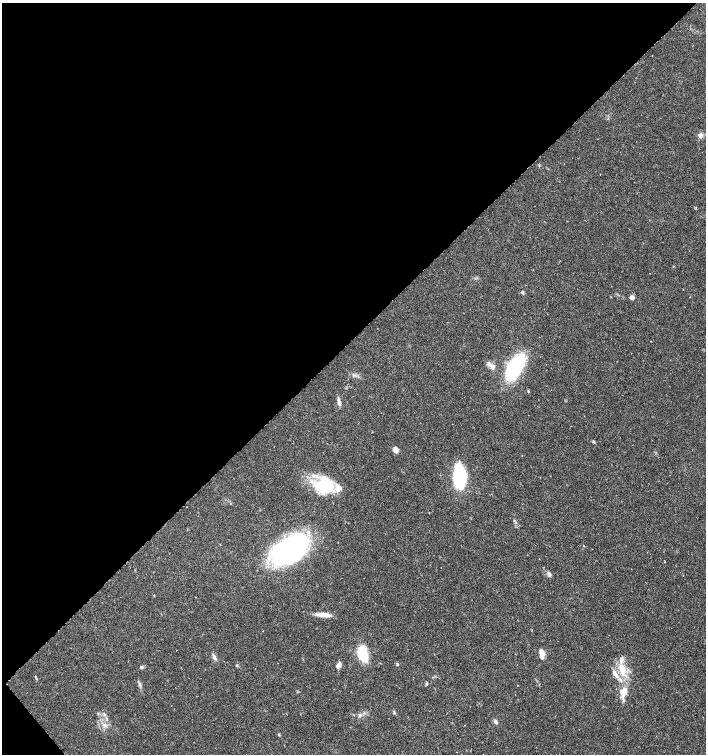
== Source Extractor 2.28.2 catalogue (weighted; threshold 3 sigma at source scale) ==
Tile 5 of 4 x 4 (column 1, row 2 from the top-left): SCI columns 214-1621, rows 3009-4511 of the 5994 x 6024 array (HDU 1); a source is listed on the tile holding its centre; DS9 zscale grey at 2 x 2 block average (1 PNG px = mean of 2 x 2 image px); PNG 708 x 756 px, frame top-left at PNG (2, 3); no overlay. Shown black and unused: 45% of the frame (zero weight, under 3 of 6 exposures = <1% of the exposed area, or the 3 px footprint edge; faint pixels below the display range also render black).
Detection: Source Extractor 2.28.2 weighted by HDU 2 'WHT'; one run over the whole footprint, this tile lists its part. Background 0.0356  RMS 0.0031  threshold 0.0128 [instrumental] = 3 sigma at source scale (4.09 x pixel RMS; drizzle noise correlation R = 1.36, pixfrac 0.8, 0.0396/0.0396 arcsec/px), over >= 5 px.
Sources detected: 33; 2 inside a brighter listed object's ellipse — not listed separately; the other 31 listed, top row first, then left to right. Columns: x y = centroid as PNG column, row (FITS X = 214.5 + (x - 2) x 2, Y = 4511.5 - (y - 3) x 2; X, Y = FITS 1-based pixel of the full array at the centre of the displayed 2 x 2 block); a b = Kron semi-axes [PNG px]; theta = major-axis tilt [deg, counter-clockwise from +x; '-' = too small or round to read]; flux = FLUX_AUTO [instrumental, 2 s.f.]
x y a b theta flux
700 135 6 5 - 3
522 292 4 3 - 0.88
632 298 5 5 - 2.1
491 366 15 5 -48 3.8
515 367 20 9 59 84
528 391 4 2 - 0.58
339 402 10 4 -75 2.5
593 442 4 3 - 0.75
396 450 6 5 - 3.4
460 477 22 10 -89 59
325 485 24 19 8 32
429 513 2 2 - 0.39
289 550 33 18 33 170
549 574 7 4 -57 1.7
154 595 3 2 - 0.36
323 615 17 5 -4 6.3
362 654 14 8 -76 26
542 654 12 5 -84 4.6
214 657 8 4 -65 2.1
397 664 4 3 - 0.65
338 665 9 4 76 2.5
141 667 4 4 - 0.93
622 670 18 7 -70 11
615 674 14 5 -55 4.5
426 683 4 3 - 0.75
139 684 4 2 - 0.87
624 692 15 8 78 9.1
394 713 3 2 - 0.58
359 715 5 5 - 1.6
496 722 6 4 -71 1.7
105 726 6 2 -49 0.87
Diffuse or blended objects may show on this block-average render without a row.